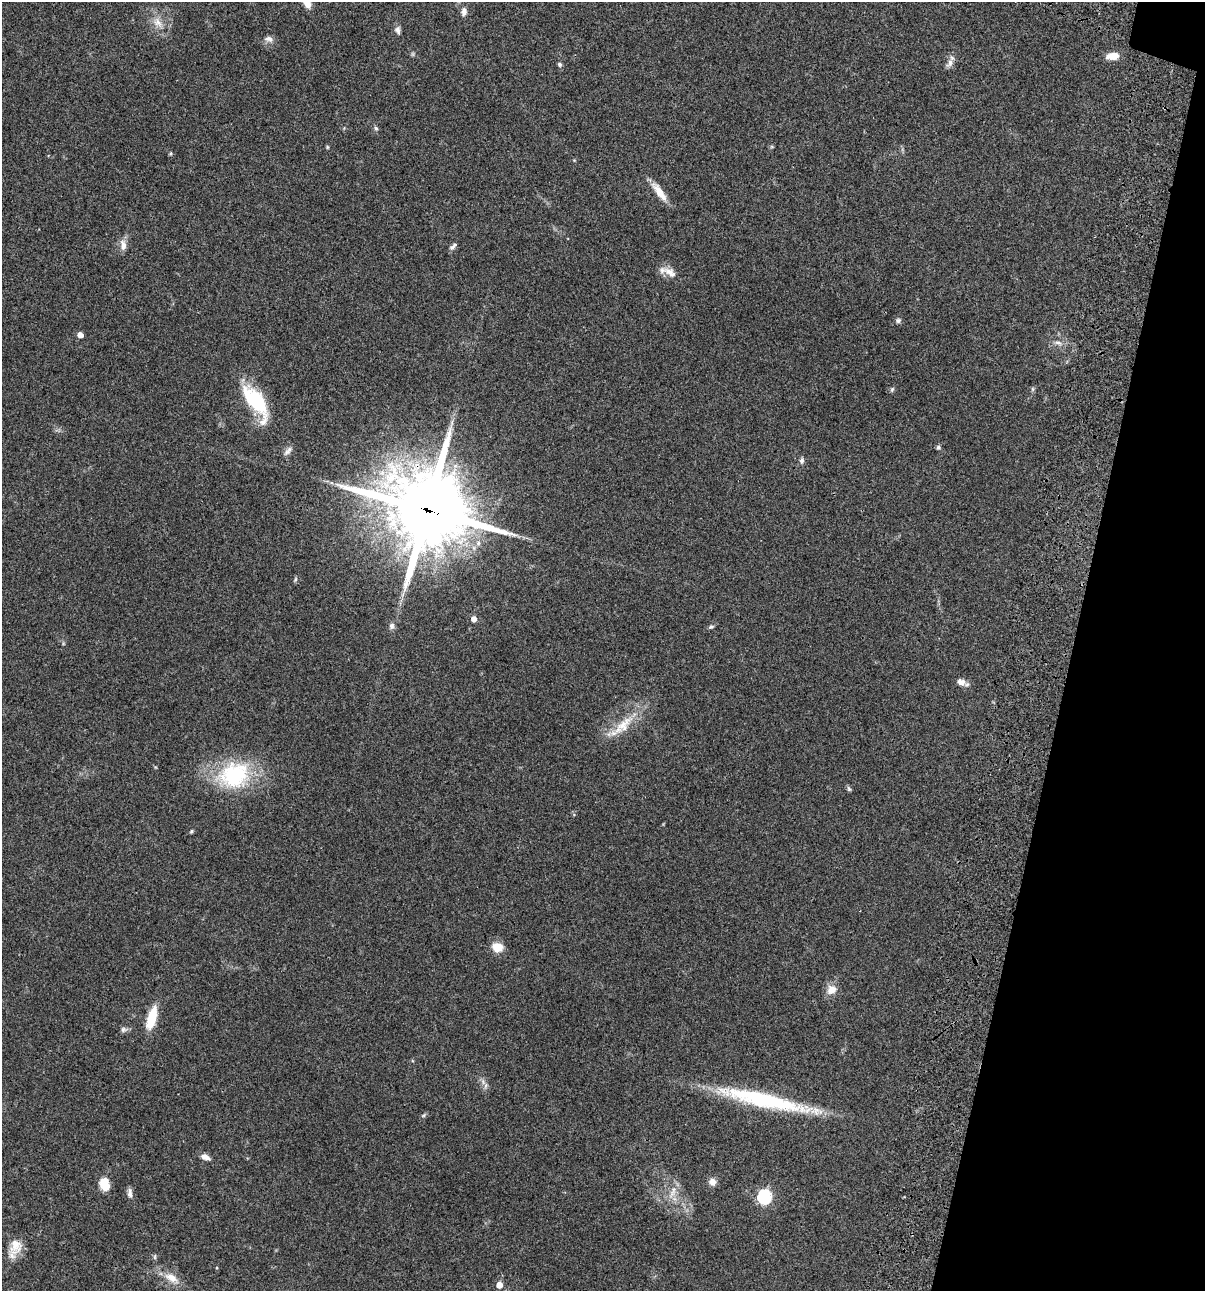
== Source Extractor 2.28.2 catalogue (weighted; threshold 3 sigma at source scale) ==
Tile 8 of 4 x 4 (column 4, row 2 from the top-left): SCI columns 3844-5046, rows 2696-3984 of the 5405 x 5389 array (HDU 1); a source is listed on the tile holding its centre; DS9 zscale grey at full resolution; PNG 1207 x 1293 px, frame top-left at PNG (2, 2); no overlay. Shown black and unused: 11% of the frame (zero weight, under 3 of 4 exposures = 9% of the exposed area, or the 3 px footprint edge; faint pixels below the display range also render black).
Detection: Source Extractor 2.28.2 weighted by HDU 2 'WHT'; one run over the whole footprint, this tile lists its part. Background 0.0456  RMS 0.0054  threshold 0.0245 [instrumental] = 3 sigma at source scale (4.5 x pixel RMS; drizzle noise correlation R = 1.50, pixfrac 1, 0.05/0.05 arcsec/px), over >= 5 px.
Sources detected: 54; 1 too faint to see at this stretch — not listed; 2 inside a brighter listed object's ellipse — not listed separately; the other 51 listed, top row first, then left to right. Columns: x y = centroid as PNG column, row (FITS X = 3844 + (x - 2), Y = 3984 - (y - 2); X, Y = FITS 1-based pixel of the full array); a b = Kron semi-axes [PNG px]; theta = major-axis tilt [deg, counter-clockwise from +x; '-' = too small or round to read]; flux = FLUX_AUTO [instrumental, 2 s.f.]
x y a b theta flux
464 12 11 7 83 2.6
158 23 21 12 -46 7.2
398 30 11 7 -77 2
269 39 13 8 -9 2.7
1113 56 14 7 6 6.5
950 63 15 8 60 3
560 64 6 5 - 1.1
376 128 7 6 - 1.2
327 147 5 4 - 0.55
772 147 6 3 -19 0.59
170 153 6 4 45 0.57
659 192 26 8 -54 8.1
123 245 15 8 -86 3.8
452 247 8 6 7 1.4
670 272 20 11 -37 5.6
898 320 8 6 27 1.4
80 335 5 4 - 4.1
1058 343 14 6 -14 2.8
892 389 7 5 73 0.94
1032 389 7 4 -90 0.83
256 401 43 17 -57 36
938 447 6 5 - 1.1
288 451 15 6 47 2.3
802 461 9 6 84 1.5
427 510 30 27 -24 4700
295 580 8 4 64 0.84
474 619 5 5 - 3.8
392 626 9 7 79 1.8
711 627 7 5 12 0.94
961 682 13 8 -21 3.3
623 726 47 14 41 16
234 775 44 35 19 48
849 789 7 5 -72 0.97
191 831 5 4 - 0.72
497 947 13 10 -16 7
832 990 14 12 32 5.2
152 1018 18 7 74 21
124 1029 10 7 4 1.7
483 1082 10 6 -66 2.4
765 1100 117 15 -13 62
424 1115 8 4 27 0.88
205 1157 11 6 -22 3.3
712 1182 8 8 - 3.4
105 1185 14 10 -69 8.3
130 1193 14 6 -84 2.2
672 1193 24 8 67 5.9
765 1197 7 6 - 89
16 1245 19 16 83 8
155 1257 8 4 82 0.87
172 1278 24 11 -34 8
499 1285 5 4 - 7.2
Overlapping masked pixels (flux is a lower limit): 1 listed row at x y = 427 510